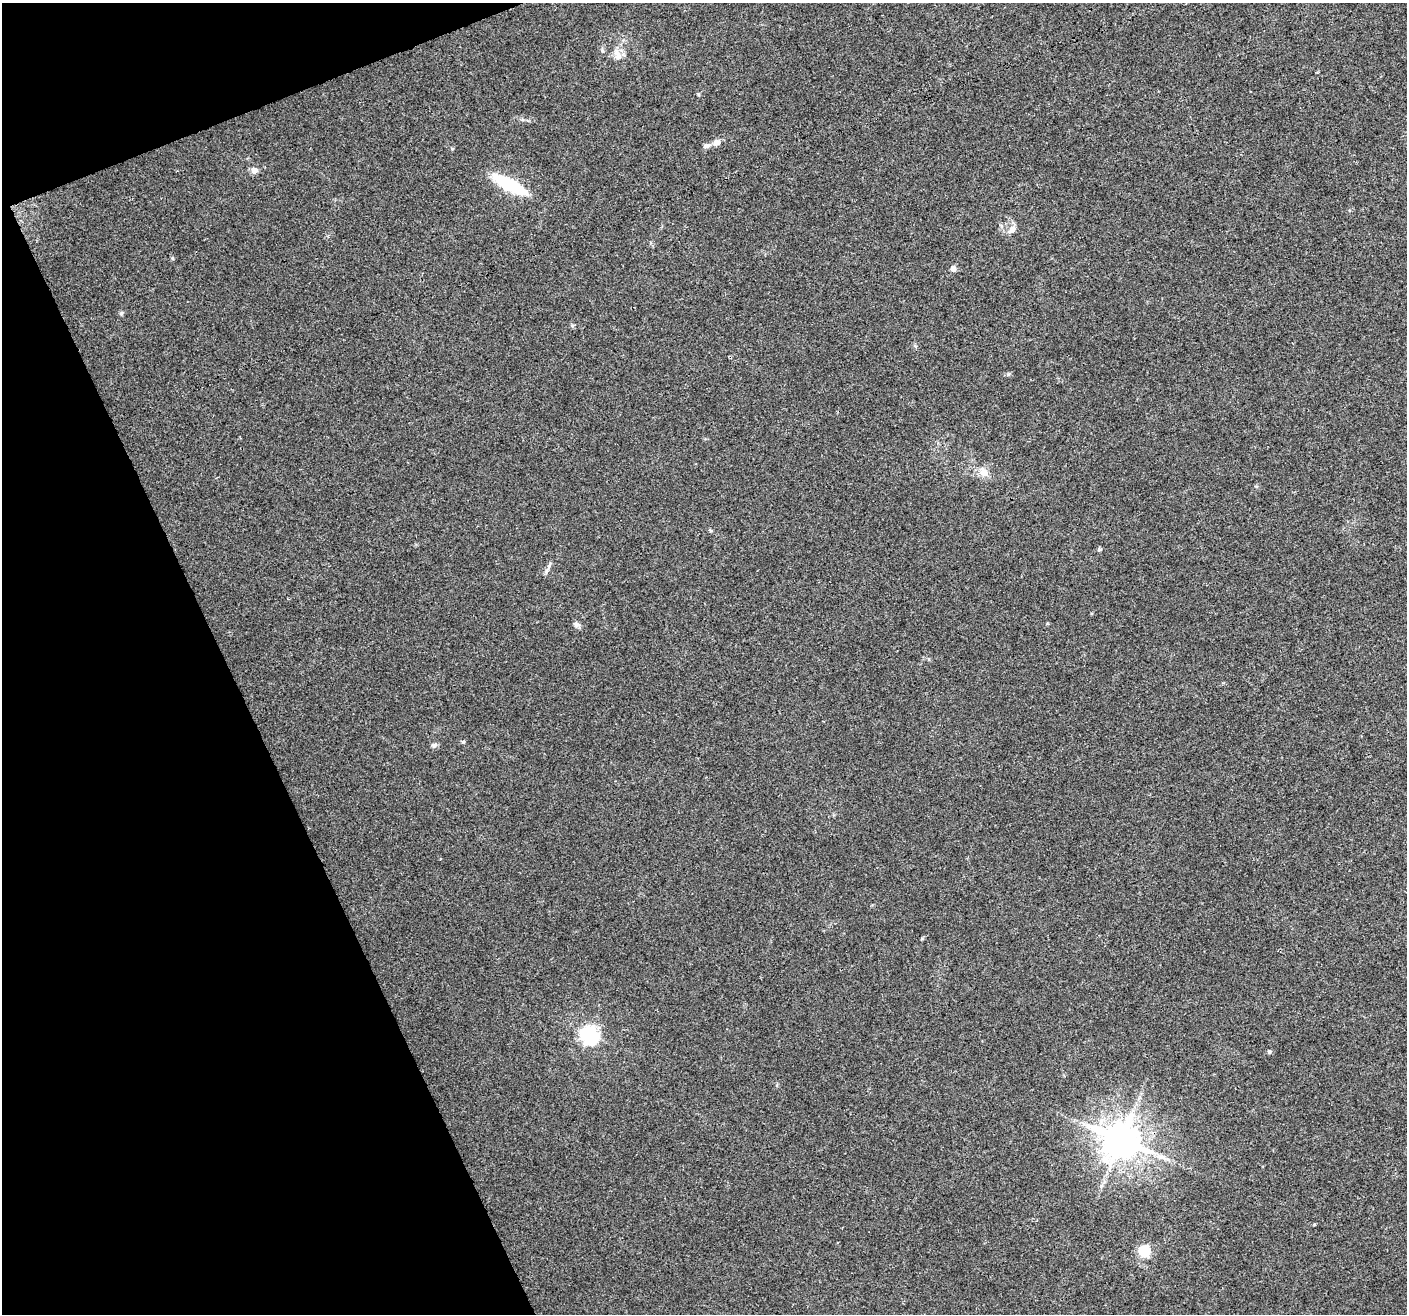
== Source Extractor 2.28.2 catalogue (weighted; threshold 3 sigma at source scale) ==
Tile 5 of 4 x 4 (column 1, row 2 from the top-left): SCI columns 1-1405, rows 2713-4024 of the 5624 x 5482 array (HDU 1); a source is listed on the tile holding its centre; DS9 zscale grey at full resolution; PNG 1409 x 1316 px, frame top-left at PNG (2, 3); no overlay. Shown black and unused: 19% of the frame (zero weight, under 3 of 4 exposures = <1% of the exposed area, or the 3 px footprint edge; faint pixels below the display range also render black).
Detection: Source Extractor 2.28.2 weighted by HDU 2 'WHT'; one run over the whole footprint, this tile lists its part. Background 0.0295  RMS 0.0046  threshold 0.0208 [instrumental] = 3 sigma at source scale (4.5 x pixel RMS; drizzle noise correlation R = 1.50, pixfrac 1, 0.0396/0.0396 arcsec/px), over >= 5 px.
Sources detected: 18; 1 inside a brighter object's white glare — not listed; the other 17 listed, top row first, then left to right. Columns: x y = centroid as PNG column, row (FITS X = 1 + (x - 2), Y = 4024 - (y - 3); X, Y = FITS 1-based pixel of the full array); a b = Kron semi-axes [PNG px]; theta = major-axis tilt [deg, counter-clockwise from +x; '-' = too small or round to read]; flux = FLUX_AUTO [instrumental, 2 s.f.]
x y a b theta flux
617 55 16 9 -86 3.8
698 94 4 4 - 0.51
716 143 9 8 - 2.3
706 146 9 6 8 1.6
254 170 7 6 - 3
509 184 39 11 -29 26
1012 229 13 7 43 2.8
953 269 5 5 - 3.3
121 313 7 5 68 0.77
984 472 13 10 -68 4.1
577 625 8 6 -83 1.3
464 742 5 4 - 0.65
434 745 8 6 18 1.1
589 1035 7 7 - 180
1269 1051 6 5 - 0.79
1121 1140 10 9 - 1200
1144 1251 6 6 - 40
Unlisted compact peaks at least as high as the median listed source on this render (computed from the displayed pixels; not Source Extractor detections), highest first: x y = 1008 374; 1099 549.